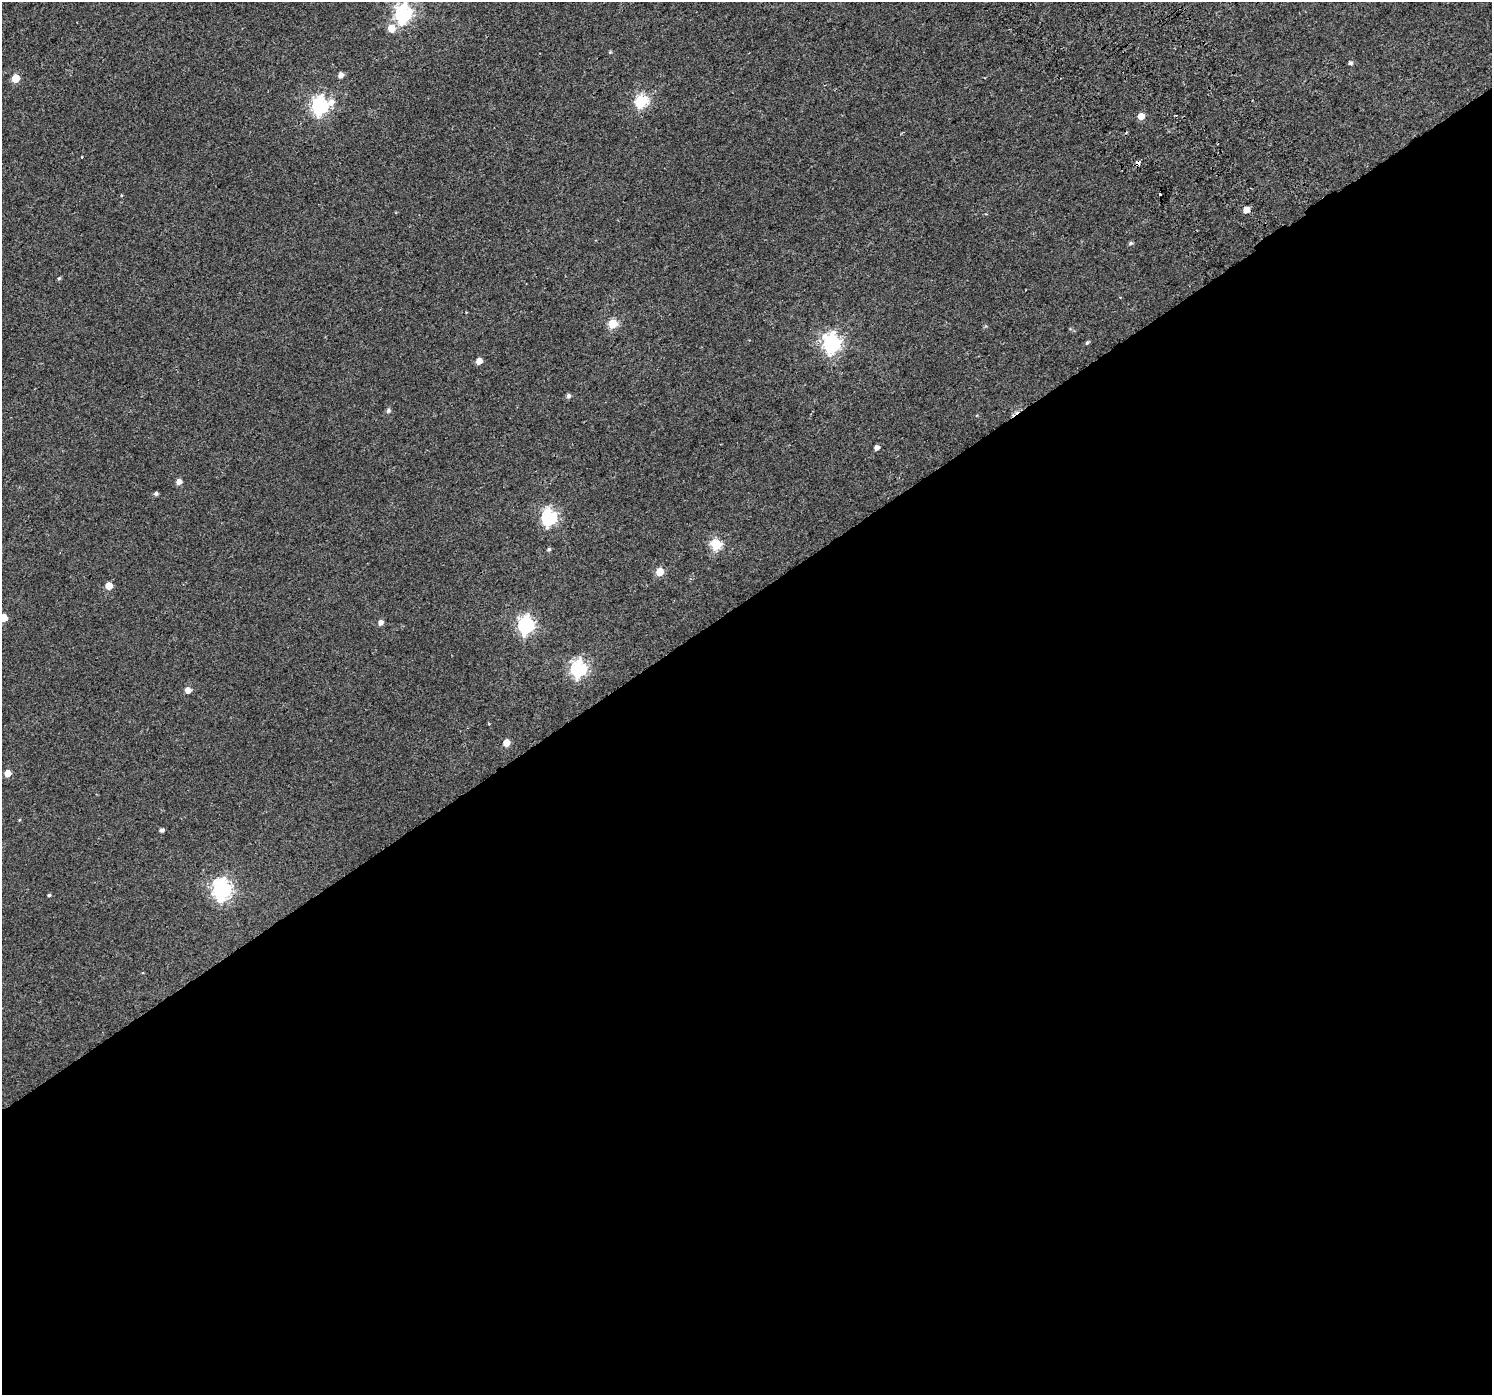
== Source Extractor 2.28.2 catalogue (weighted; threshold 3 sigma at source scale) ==
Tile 15 of 4 x 4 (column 3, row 4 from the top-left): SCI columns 3036-4525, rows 233-1625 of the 6064 x 5973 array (HDU 1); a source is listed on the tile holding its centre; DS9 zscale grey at full resolution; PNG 1494 x 1397 px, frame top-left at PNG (2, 2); no overlay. Shown black and unused: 57% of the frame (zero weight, under 2 of 3 exposures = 3% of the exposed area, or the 3 px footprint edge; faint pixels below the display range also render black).
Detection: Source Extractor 2.28.2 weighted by HDU 2 'WHT'; one run over the whole footprint, this tile lists its part. Background 0.00307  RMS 0.0036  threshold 0.016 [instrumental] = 3 sigma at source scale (4.5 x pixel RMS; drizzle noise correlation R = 1.50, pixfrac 1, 0.0396/0.0396 arcsec/px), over >= 5 px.
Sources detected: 43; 4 cosmic-ray / hot-pixel residue — not listed; the other 39 listed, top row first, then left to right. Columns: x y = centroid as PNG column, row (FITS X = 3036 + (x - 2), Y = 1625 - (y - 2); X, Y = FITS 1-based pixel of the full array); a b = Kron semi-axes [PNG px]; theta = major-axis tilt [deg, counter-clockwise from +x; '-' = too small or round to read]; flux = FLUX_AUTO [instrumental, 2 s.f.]
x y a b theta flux
403 13 7 7 - 100
391 28 6 6 - 6.1
610 52 5 4 - 0.35
1350 63 5 5 - 0.86
341 75 5 4 - 1.9
15 78 5 5 - 8.2
641 101 6 6 - 42
320 106 8 7 - 110
1141 116 5 5 - 4.2
82 157 2 2 - 0.25
1138 163 4 3 - 4.1
1246 210 5 5 - 3.1
1131 243 6 4 30 0.66
59 278 5 4 - 0.47
613 324 5 5 - 16
1087 343 5 4 - 0.61
831 344 8 7 - 120
479 361 5 5 - 3.4
568 396 5 5 - 1
388 410 5 5 - 0.83
877 448 5 4 - 1.6
179 481 5 5 - 2.1
156 493 4 4 - 0.9
549 517 7 6 - 74
716 544 6 5 - 28
549 549 5 4 - 0.65
660 572 5 5 - 8.6
109 586 5 5 - 6.1
3 618 5 5 - 6.7
380 622 5 5 - 1.6
526 625 7 6 - 92
578 669 7 6 - 79
188 690 5 5 - 2.7
506 743 5 5 - 4.3
7 773 5 5 - 4.5
19 820 5 3 - 0.28
161 830 5 4 - 0.97
222 889 8 7 - 160
49 895 4 3 - 0.51
Overlapping masked pixels (flux is a lower limit): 1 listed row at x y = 1138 163
Isophote crosses this tile's border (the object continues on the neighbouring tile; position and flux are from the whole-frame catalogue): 2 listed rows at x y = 403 13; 3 618